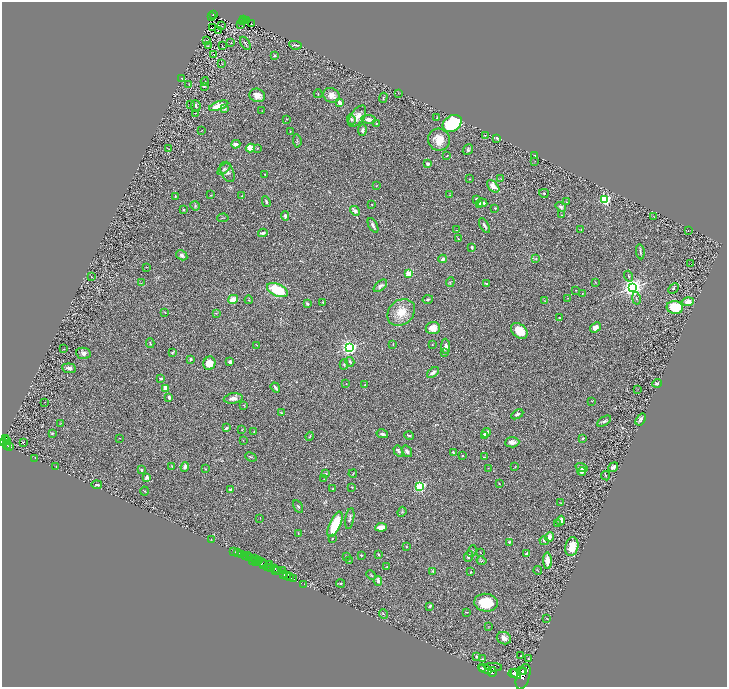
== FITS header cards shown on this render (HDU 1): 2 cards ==
NAXIS1  =                 1450
NAXIS2  =                 1369

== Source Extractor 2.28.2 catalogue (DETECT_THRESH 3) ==
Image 1450 x 1369 px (HDU 1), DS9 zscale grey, zoomed out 1/2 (1 PNG px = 2 x 2 image px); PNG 729 x 689 px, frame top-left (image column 2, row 1369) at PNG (2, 2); each listed source drawn as its Kron ellipse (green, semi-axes under 4 px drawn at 4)
Background 0.432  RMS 0.029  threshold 0.0857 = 3 sigma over >= 5 px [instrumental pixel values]
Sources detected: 328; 38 cannot appear on this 1/2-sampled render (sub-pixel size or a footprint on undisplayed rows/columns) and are neither listed nor drawn; the other 290 listed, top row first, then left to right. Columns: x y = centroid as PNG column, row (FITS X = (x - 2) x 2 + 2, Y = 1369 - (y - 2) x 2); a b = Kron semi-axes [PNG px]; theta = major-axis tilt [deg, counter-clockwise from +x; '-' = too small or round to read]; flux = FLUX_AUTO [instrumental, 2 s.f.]
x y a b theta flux
213 14 4 2 - 50
212 16 2 1 - 7.2
244 19 2 2 - 62
246 20 2 1 - 6.2
242 21 2 1 - 7.2
252 23 2 1 - 1
241 25 3 2 - 1.9
221 26 2 1 - 1.2
212 28 2 1 - 1.1
218 31 2 1 - 87
207 40 2 1 - 1.8
231 43 2 1 - 3
245 43 7 2 -57 7.1
222 45 3 1 - 2.1
295 45 6 2 -10 6.7
208 46 4 2 - 2.5
214 54 2 1 - 1.4
274 56 2 2 - 23
222 63 2 1 - 1.7
182 78 2 1 - 2
205 81 4 2 - 3.5
189 84 2 2 - 1.8
204 86 4 3 - 7.6
399 93 2 1 - 2.6
318 94 4 2 - 4.7
257 95 8 6 -24 40
331 95 8 7 - 36
383 98 5 2 - 4.7
340 102 4 2 - 29
190 105 2 2 - 2.1
196 106 6 4 -86 9.3
219 106 10 3 20 85
225 109 4 3 - 5.5
262 111 2 1 - 1.4
195 113 2 2 - 1.7
357 116 12 6 55 52
437 118 3 2 - 6
286 119 2 2 - 1.8
368 119 7 4 -9 19
351 120 5 4 - 11
452 123 10 7 33 310
376 124 2 2 - 4.1
201 130 2 2 - 1.6
362 130 5 3 - 13
290 132 3 2 - 2.5
485 135 2 1 - 1.4
497 138 4 3 - 8.8
439 140 11 11 - 77
297 141 6 3 -85 7.7
236 144 4 3 - 14
250 148 5 3 - 62
257 148 3 2 - 2.7
169 149 2 1 - 2.1
468 150 6 4 51 9.3
535 155 3 2 - 4.8
447 156 3 2 - 3.9
535 161 2 1 - 1.3
428 163 3 3 - 13
224 169 8 3 41 10
227 172 11 6 -65 20
265 174 2 2 - 2.6
470 179 2 2 - 2.9
501 179 3 1 - 1.6
376 186 4 2 - 2.7
493 186 7 4 -46 60
544 193 5 3 - 5.9
211 195 2 2 - 4.5
450 195 3 2 - 2.3
175 196 3 2 - 3.4
242 196 3 2 - 5.2
476 199 3 3 - 7.6
605 199 3 3 - 720
266 202 5 3 - 8.2
566 202 3 2 - 3.4
482 203 5 3 - 17
372 204 2 2 - 1.7
480 204 3 2 - 13
195 206 5 4 - 7.2
561 207 5 4 - 8.8
495 208 2 2 - 11
184 210 2 2 - 4.2
355 211 5 4 - 16
562 215 2 1 - 1.4
285 216 5 3 - 11
654 217 2 2 - 2.7
223 218 5 2 - 3.2
373 225 8 3 -61 13
484 226 8 3 -60 13
456 230 2 2 - 3.2
581 230 3 2 - 2
688 230 2 2 - 2.1
263 233 4 3 - 11
458 239 2 2 - 8
472 247 3 3 - 9.2
640 252 7 2 -84 8.3
182 255 6 4 -32 18
443 259 4 3 - 13
536 259 4 3 - 4.8
691 264 2 2 - 3.9
147 267 2 1 - 1.5
409 274 3 3 - 250
628 276 5 2 - 4.9
91 277 2 2 - 1.8
450 282 5 3 - 7.4
595 282 3 2 - 2.6
141 283 3 1 - 1.9
486 284 2 2 - 11
380 286 8 4 42 16
632 287 4 3 - 4000
674 289 6 2 45 3.7
277 290 11 6 -24 220
576 290 2 2 - 1.8
582 293 2 2 - 3.5
568 298 2 2 - 1.8
636 298 6 2 -78 5.8
233 299 5 3 - 59
428 299 5 3 - 7.4
249 300 4 2 - 3.3
545 301 3 2 - 2.8
323 302 2 2 - 8
688 302 6 4 5 38
307 304 3 3 - 11
675 307 8 6 -5 190
165 312 3 2 - 2.2
401 312 15 12 42 93
216 313 3 3 - 3.2
559 318 3 2 - 4.5
595 327 6 4 40 32
433 328 7 6 - 55
519 331 9 6 -40 84
150 343 5 2 - 4.9
393 344 2 2 - 2.9
257 345 2 1 - 1.8
432 345 2 2 - 2.6
446 346 7 4 -87 20
349 347 3 3 - 2300
64 349 2 2 - 1.9
173 352 4 2 - 4.5
444 352 3 2 - 3.3
83 353 7 5 -8 20
191 359 3 2 - 9.5
230 362 3 3 - 17
350 362 5 3 - 8.6
209 363 7 6 - 65
344 364 5 3 - 5.8
69 368 7 4 -6 20
433 372 7 4 40 20
161 378 2 2 - 11
346 383 2 1 - 1.6
657 383 5 2 - 6.9
365 385 2 2 - 3.7
166 388 3 2 - 79
275 388 5 2 - 9.6
637 389 2 2 - 1.3
169 397 3 2 - 8.4
233 398 9 5 9 28
592 401 2 2 - 1.8
45 402 2 1 - 1.3
244 405 3 2 - 3.3
282 413 4 3 - 5.6
517 414 6 3 30 13
641 419 7 4 56 18
604 421 8 4 33 13
60 423 4 2 - 3
226 428 3 2 - 9.3
242 430 3 1 - 2
254 432 2 2 - 3.3
52 433 2 2 - 17
486 433 5 3 - 25
382 434 6 3 -12 12
409 435 5 2 - 8.5
484 435 4 3 - 25
310 436 4 2 - 5.1
119 438 2 1 - 1.4
583 438 2 2 - 4.4
6 439 4 3 - 490
243 440 2 1 - 1.6
6 441 4 2 - 480
23 442 2 1 - 51
512 442 7 5 3 26
3 443 3 2 - 780
7 445 4 2 - 340
9 446 3 2 - 180
398 451 6 3 -60 14
407 451 6 4 -55 16
453 453 4 2 - 12
463 456 2 2 - 17
251 457 6 2 -24 5.3
484 457 3 2 - 2.2
35 458 3 2 - 1.8
56 466 2 2 - 1.6
172 466 3 2 - 5.2
185 467 5 3 - 17
515 467 2 2 - 2.2
581 467 6 4 -18 11
613 467 5 4 - 20
488 468 3 2 - 2.1
205 469 2 2 - 3.4
141 470 2 2 - 7.3
582 472 4 4 - 20
326 474 3 3 - 3.4
353 474 4 1 - 2.4
606 476 5 2 - 4.3
147 477 3 3 - 13
324 479 2 2 - 2.5
499 484 2 2 - 3
97 485 5 3 - 5.7
420 486 3 3 - 770
352 487 2 2 - 3.2
230 489 2 2 - 24
333 489 2 2 - 3.4
144 491 4 2 - 3.4
560 503 3 1 - 2.1
298 506 7 3 -59 8.3
402 512 5 2 - 4.5
260 518 2 1 - 1.4
350 519 10 4 81 14
561 520 5 3 - 46
557 523 2 2 - 4.7
335 524 13 5 66 160
381 527 5 3 - 57
298 533 4 2 - 3.7
550 537 4 3 - 28
211 539 3 2 - 1.9
332 539 4 2 - 3.3
544 541 5 3 - 6.9
509 542 3 3 - 5.5
406 547 3 3 - 3.7
572 547 9 6 78 80
234 551 2 1 - 60
472 551 6 4 67 8.8
480 552 3 2 - 1.6
238 553 2 2 - 170
379 554 3 2 - 5.7
526 554 4 3 - 8.7
242 555 3 2 - 650
361 555 2 2 - 13
247 556 4 2 - 36
346 556 2 2 - 3
468 556 6 3 69 13
245 557 3 2 - 90
250 558 3 2 - 87
254 558 3 2 - 280
252 560 2 1 - 31
259 560 2 1 - 260
255 561 3 1 - 480
349 561 2 2 - 2.1
482 561 5 3 - 7.2
547 561 8 4 -87 51
262 563 4 2 - 340
264 564 3 2 - 300
269 564 2 2 - 430
267 567 2 1 - 350
387 567 3 2 - 3.7
271 568 3 2 - 530
275 568 3 2 - 550
276 570 2 1 - 280
278 570 3 2 - 680
538 570 4 2 - 3.3
283 571 2 1 - 17
433 571 2 2 - 14
471 572 3 2 - 4.5
284 574 2 2 - 400
287 575 2 1 - 640
371 575 5 2 - 4.3
289 577 3 2 - 740
293 579 3 2 - 67
378 581 5 3 - 23
304 584 2 1 - 19
340 584 4 3 - 5.6
486 603 12 9 -5 160
430 606 4 3 - 6.6
467 612 3 2 - 2.9
383 614 5 2 - 4
547 618 4 2 - 3.4
488 626 2 2 - 1.4
504 638 7 6 - 32
521 656 2 2 - 5.2
476 657 2 2 - 18
482 659 3 2 - 3.5
528 659 4 3 - 7
493 667 9 4 -4 5400
483 668 3 2 - 2600
485 669 7 4 -27 8400
521 671 4 2 - 1700
492 672 5 3 - 3300
523 672 2 1 - 1400
513 673 5 2 - 3000
516 674 6 4 -42 7400
523 677 13 6 71 5800
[38 sub-pixel or undisplayed-footprint detections neither listed nor drawn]